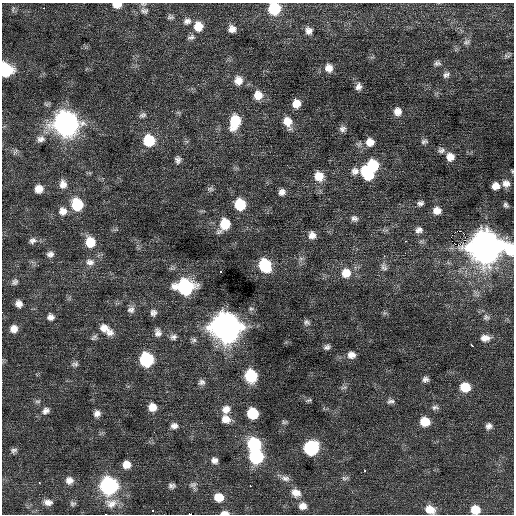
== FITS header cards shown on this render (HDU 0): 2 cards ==
NAXIS1  =                  512 / Axis length
NAXIS2  =                  512 / Axis length

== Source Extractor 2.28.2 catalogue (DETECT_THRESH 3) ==
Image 512 x 512 px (HDU 0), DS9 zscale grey, 1 PNG px = 1 image px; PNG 516 x 516 px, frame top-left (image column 1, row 512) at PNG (2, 3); no overlay
Background 0.121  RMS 0.8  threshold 2.41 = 3 sigma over >= 5 px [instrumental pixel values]
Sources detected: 142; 1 with non-positive FLUX_AUTO (blend fragments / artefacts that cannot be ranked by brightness) is not listed; the other 141 listed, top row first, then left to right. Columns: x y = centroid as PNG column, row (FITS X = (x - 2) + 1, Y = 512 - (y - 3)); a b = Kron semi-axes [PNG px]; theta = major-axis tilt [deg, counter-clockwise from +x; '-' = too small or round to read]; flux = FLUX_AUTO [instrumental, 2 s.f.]
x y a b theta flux
117 5 10 6 0 480
44 8 3 2 - 170
274 8 9 9 - 2700
13 9 10 4 78 110
144 11 13 9 -7 330
170 17 9 6 -7 140
187 21 11 9 19 280
198 26 11 11 - 770
232 29 9 9 - 350
309 31 9 9 - 300
191 37 11 6 14 190
466 42 11 7 12 180
507 56 12 5 -7 140
437 63 9 6 3 160
329 68 10 9 - 420
6 70 10 9 - 4000
446 75 10 7 31 190
238 80 11 10 - 500
358 87 9 8 - 250
258 95 10 10 - 630
296 103 8 8 - 570
172 111 3 2 - 45
397 111 10 9 - 400
143 115 10 7 22 160
235 122 16 10 76 1600
288 122 14 10 -67 660
66 124 12 12 - 35000
342 129 9 8 - 210
41 139 12 9 12 310
149 140 10 10 - 1900
424 141 10 6 9 140
370 142 10 10 - 520
441 150 10 8 18 190
15 152 9 5 56 120
450 157 10 9 - 470
178 160 9 7 -88 200
373 165 10 9 - 2100
355 171 10 9 - 310
367 174 14 9 -52 2200
319 176 11 10 - 810
506 183 10 9 - 330
63 184 11 9 -86 400
495 186 8 7 - 460
39 189 9 9 - 470
210 189 10 7 -3 140
282 192 8 8 - 260
420 203 8 6 8 170
77 204 11 10 - 2200
240 205 10 10 - 1900
506 205 7 5 -55 130
437 210 9 8 - 410
63 211 11 11 - 420
354 218 9 7 -18 200
225 224 13 10 57 1500
419 230 10 9 - 260
460 231 2 2 - 790
312 235 9 8 - 340
466 240 3 2 - 19
33 241 10 7 16 220
405 241 3 2 - 140
90 242 11 10 - 1100
457 245 5 2 - 920
485 247 13 13 - 89000
510 250 15 10 -59 1700
405 253 3 2 - 44
50 254 9 8 - 220
384 256 3 3 - 69
90 262 12 9 -6 330
38 265 3 3 - 58
265 265 11 9 -63 3000
384 267 12 8 -62 230
220 272 3 2 - 86
346 273 13 12 - 760
15 282 9 7 51 170
185 287 12 10 -1 7400
19 304 9 8 - 310
251 309 8 6 9 130
131 310 10 9 - 240
153 313 9 8 - 210
51 317 9 9 - 250
486 317 10 8 -18 210
307 322 9 7 -26 170
226 327 13 12 - 67000
14 329 9 8 - 420
106 329 20 9 -37 660
158 333 10 8 -79 270
94 337 10 6 44 140
173 337 9 8 - 200
485 338 13 9 0 410
194 340 8 6 0 140
471 345 3 3 - 280
327 347 8 6 24 170
351 355 10 8 -8 370
146 360 9 9 - 4700
75 364 10 6 5 160
251 376 9 9 - 3200
425 379 7 7 - 180
202 382 9 7 18 190
344 387 9 4 2 110
465 387 10 9 - 1100
309 400 8 4 14 100
37 401 9 4 0 110
390 401 10 6 12 180
152 407 9 8 - 550
435 407 10 6 1 170
226 409 11 10 - 440
46 411 11 9 38 270
97 413 8 8 - 260
253 413 8 8 - 2000
226 419 11 10 - 490
284 422 7 5 8 100
425 422 9 8 - 930
174 426 8 7 - 240
489 426 9 8 - 240
254 444 11 10 - 3700
311 448 10 9 - 5100
14 450 9 6 18 160
256 457 10 9 - 4900
214 460 9 8 - 250
126 465 8 7 - 510
364 471 3 2 - 330
285 478 13 8 -20 300
345 478 10 5 2 140
69 480 10 10 - 340
39 483 3 2 - 420
193 485 10 9 - 210
109 486 10 10 - 11000
172 486 9 6 -5 170
250 486 2 2 - 230
296 493 12 10 -22 490
219 497 10 9 - 760
48 502 12 8 -7 330
111 503 17 13 5 700
73 504 8 6 -3 120
303 506 10 9 - 370
430 509 11 8 -21 640
475 510 9 8 - 840
152 511 3 3 - 200
224 513 10 5 0 280
106 514 2 2 - 36
190 514 4 2 - 2100
At the frame edge (FLAGS 8, measured only in part): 11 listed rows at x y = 117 5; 274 8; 144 11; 6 70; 495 186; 510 250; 430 509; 475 510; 224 513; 106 514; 190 514
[1 non-positive-flux detection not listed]